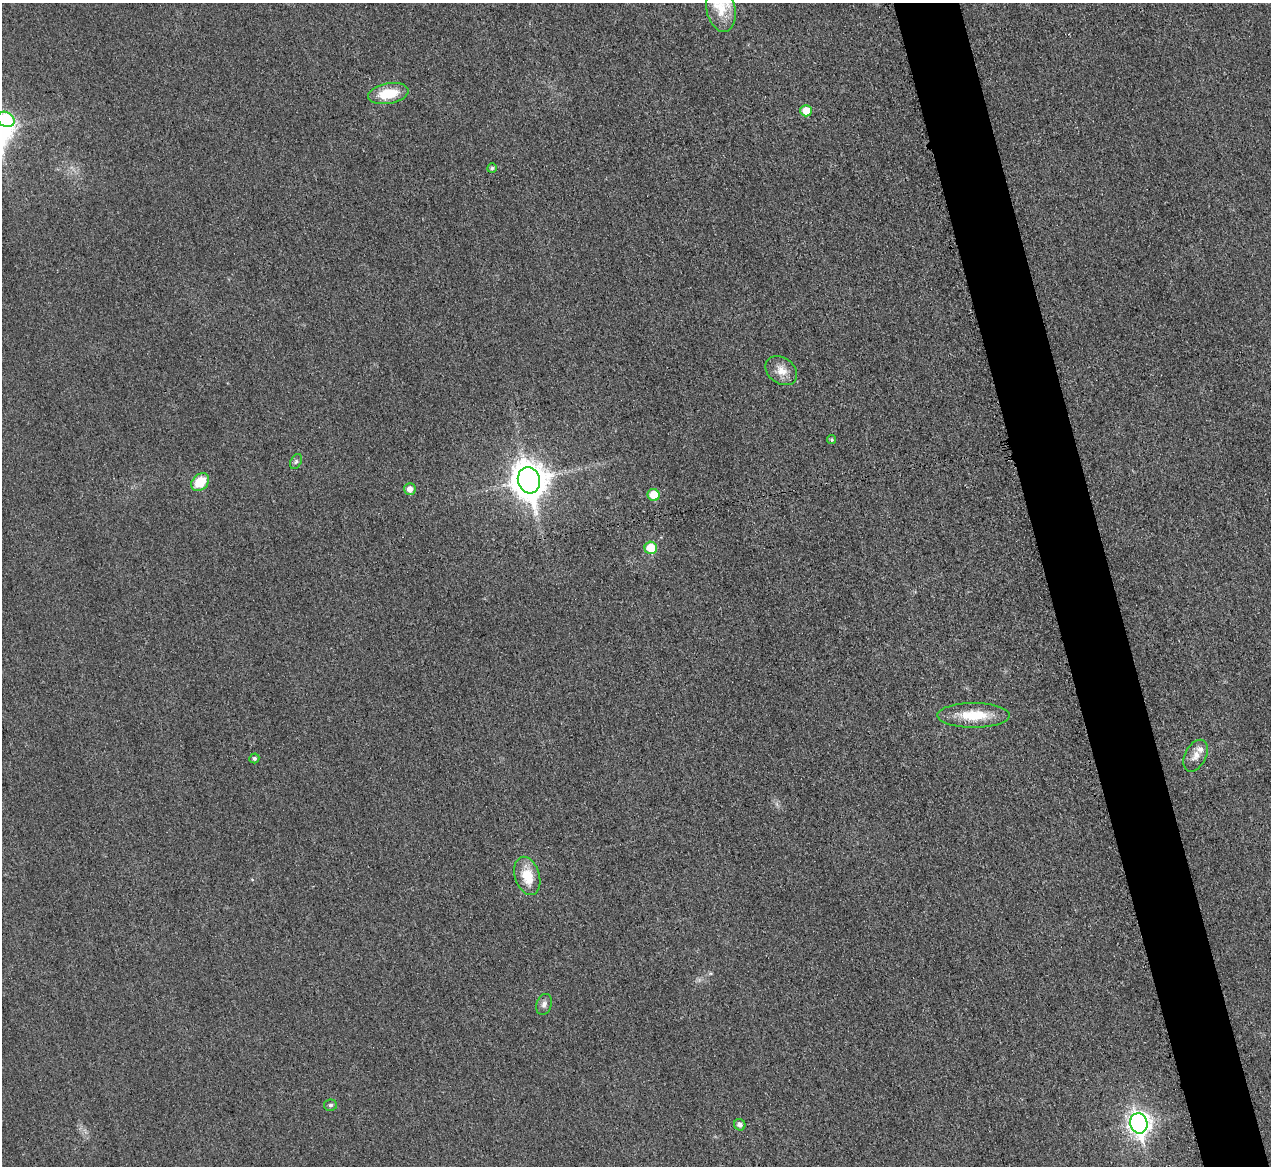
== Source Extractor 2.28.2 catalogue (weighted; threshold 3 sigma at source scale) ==
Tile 6 of 4 x 4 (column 2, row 2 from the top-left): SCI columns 1287-2555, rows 2600-3763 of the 5097 x 5078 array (HDU 1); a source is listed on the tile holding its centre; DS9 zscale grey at full resolution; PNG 1273 x 1168 px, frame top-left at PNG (2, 3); each listed source drawn as its Kron ellipse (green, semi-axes under 4 px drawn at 4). Shown black and unused: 5% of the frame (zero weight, under 3 of 4 exposures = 1% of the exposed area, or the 3 px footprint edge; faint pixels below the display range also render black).
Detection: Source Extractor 2.28.2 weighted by HDU 2 'WHT'; one run over the whole footprint, this tile lists its part. Background 0.0431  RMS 0.0064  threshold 0.0286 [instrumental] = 3 sigma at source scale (4.5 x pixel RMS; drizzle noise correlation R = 1.50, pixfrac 1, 0.05/0.05 arcsec/px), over >= 5 px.
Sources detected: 22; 1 inside a brighter listed object's ellipse — not listed separately; the other 21 listed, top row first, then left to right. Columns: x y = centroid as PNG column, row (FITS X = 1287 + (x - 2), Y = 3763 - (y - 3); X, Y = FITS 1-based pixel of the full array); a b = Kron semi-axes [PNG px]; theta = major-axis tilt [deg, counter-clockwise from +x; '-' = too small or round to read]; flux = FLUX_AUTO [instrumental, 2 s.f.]
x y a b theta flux
721 9 23 14 -79 15
388 94 20 10 10 17
806 111 6 6 - 11
6 119 9 7 -34 38
492 168 5 4 - 1.1
781 371 17 13 -36 7.4
832 439 4 4 - 0.86
296 462 8 5 62 1.4
529 480 13 11 -74 1300
200 482 10 7 43 15
410 489 6 6 - 4.3
654 495 6 6 - 13
651 548 6 6 - 17
974 715 36 12 0 20
1196 756 17 10 62 5.7
254 758 5 5 - 1.4
527 876 20 12 -73 15
544 1004 11 7 71 2.9
330 1105 6 5 - 1.3
1139 1123 10 8 -75 400
740 1125 6 5 - 2.7
Isophote crosses this tile's border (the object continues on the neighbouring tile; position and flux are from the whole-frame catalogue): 1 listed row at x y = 6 119